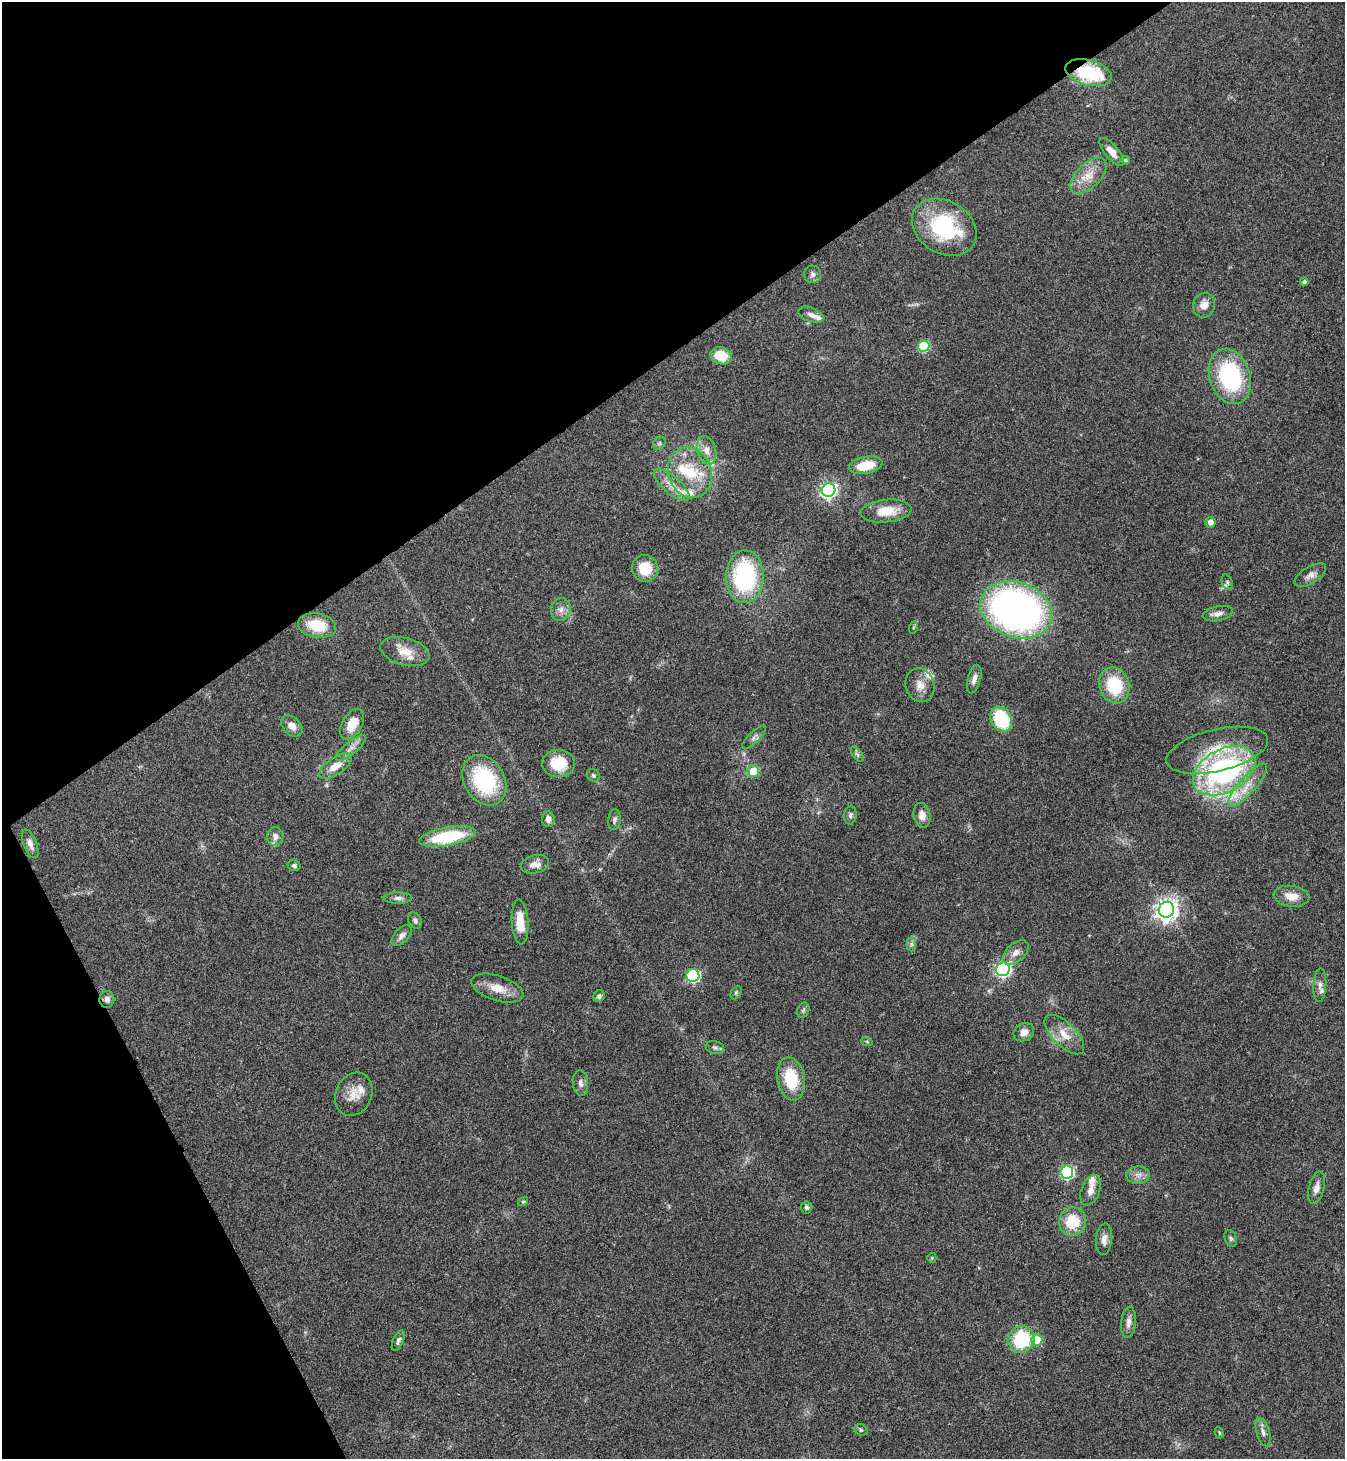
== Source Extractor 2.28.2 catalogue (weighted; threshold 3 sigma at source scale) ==
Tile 5 of 4 x 4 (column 1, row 2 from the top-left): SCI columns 296-1638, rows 2915-4371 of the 5825 x 5833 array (HDU 1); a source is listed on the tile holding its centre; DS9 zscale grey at full resolution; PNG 1347 x 1461 px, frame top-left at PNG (2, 2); each listed source drawn as its Kron ellipse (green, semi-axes under 4 px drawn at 4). Shown black and unused: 30% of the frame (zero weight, under 3 of 4 exposures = <1% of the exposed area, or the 3 px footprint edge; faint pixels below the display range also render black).
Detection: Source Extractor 2.28.2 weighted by HDU 2 'WHT'; one run over the whole footprint, this tile lists its part. Background 0.062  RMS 0.0053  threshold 0.024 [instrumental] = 3 sigma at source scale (4.5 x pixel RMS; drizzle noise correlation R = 1.50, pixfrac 1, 0.05/0.05 arcsec/px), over >= 5 px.
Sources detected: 106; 1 too faint to see at this stretch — neither listed nor drawn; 9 inside a brighter listed object's ellipse — not listed separately; the other 96 listed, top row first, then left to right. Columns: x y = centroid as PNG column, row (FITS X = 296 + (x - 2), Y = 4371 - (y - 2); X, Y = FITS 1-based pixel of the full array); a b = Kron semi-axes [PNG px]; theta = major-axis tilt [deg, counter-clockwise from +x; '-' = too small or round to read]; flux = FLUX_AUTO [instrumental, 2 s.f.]
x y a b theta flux
1088 73 24 12 -15 33
1112 152 17 7 -50 5.4
1125 160 5 4 - 0.99
1088 176 22 12 45 8.9
944 227 34 26 -31 47
813 274 8 8 - 2
1304 282 4 4 - 1.3
1204 305 12 11 - 4.5
811 315 13 7 -21 2.6
923 346 6 5 - 31
721 356 11 8 -17 13
1230 376 28 20 -72 58
659 443 7 5 46 1.1
707 450 15 9 -74 4.8
866 465 17 8 11 14
690 473 26 21 -68 22
672 485 22 9 -40 6.8
829 490 7 6 - 170
886 511 26 11 6 13
1210 522 5 5 - 3
645 568 13 13 - 13
1310 575 18 8 32 3.5
745 577 26 19 88 61
1227 582 8 5 -72 1.1
561 609 11 10 - 3.6
1016 610 36 27 -18 240
1218 614 15 7 12 3
317 626 19 12 -10 17
914 627 6 4 70 0.64
405 652 25 13 -16 8.6
974 679 15 6 74 3
920 685 17 14 -71 6
1114 685 18 15 -72 25
1001 719 13 10 -61 33
352 724 17 10 61 10
292 726 12 8 -46 3.9
754 738 15 5 45 2.1
351 748 19 6 39 3.6
1217 750 52 21 13 25
857 754 9 4 -54 1
558 763 16 14 2 14
335 766 19 8 35 7.5
753 771 6 6 - 12
1224 771 33 21 28 110
593 775 7 6 - 1.1
484 780 26 20 -59 45
1247 785 28 8 49 9.8
850 815 9 6 84 1.5
922 815 12 8 -77 4.2
548 819 8 6 -85 2.8
614 820 10 6 83 1.6
447 836 28 9 11 35
275 837 9 8 - 2.9
30 844 15 6 -69 3.1
535 864 14 9 14 4.3
294 866 6 5 - 1.2
1291 896 18 10 -7 7
398 898 14 5 0 2.3
1166 910 8 7 - 400
415 920 8 6 -60 1.7
520 922 22 8 -86 11
402 936 12 7 47 2.7
911 944 7 4 90 1.2
1016 953 15 9 43 4.2
1003 969 7 6 - 130
693 976 6 6 - 66
1320 985 17 6 87 2.9
497 988 27 12 -18 9.1
736 993 7 5 63 0.93
599 996 6 5 - 1.4
107 999 8 7 - 2.2
803 1010 8 6 68 1.2
1024 1032 11 8 30 4.1
1064 1034 25 11 -45 8.7
867 1042 6 3 -19 0.66
715 1047 9 6 -15 1.4
791 1079 22 13 -79 23
581 1083 13 7 -84 2.6
354 1094 22 18 66 8.3
1067 1172 6 6 - 84
1138 1175 11 8 1 3.2
1317 1188 16 7 75 3.8
1091 1190 16 9 70 4.2
523 1202 5 4 - 0.72
806 1207 6 5 - 1.2
1073 1222 14 13 - 16
1231 1238 8 5 -69 1.1
1104 1239 16 8 84 3.6
932 1258 5 4 - 0.61
1128 1322 16 7 84 3.4
1021 1339 13 13 - 32
1037 1340 6 5 - 14
398 1341 11 5 66 1.5
861 1430 6 5 - 0.97
1263 1432 15 6 -73 2.6
1219 1433 6 4 -63 0.66
Overlapping masked pixels (flux is a lower limit): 1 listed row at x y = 1088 73